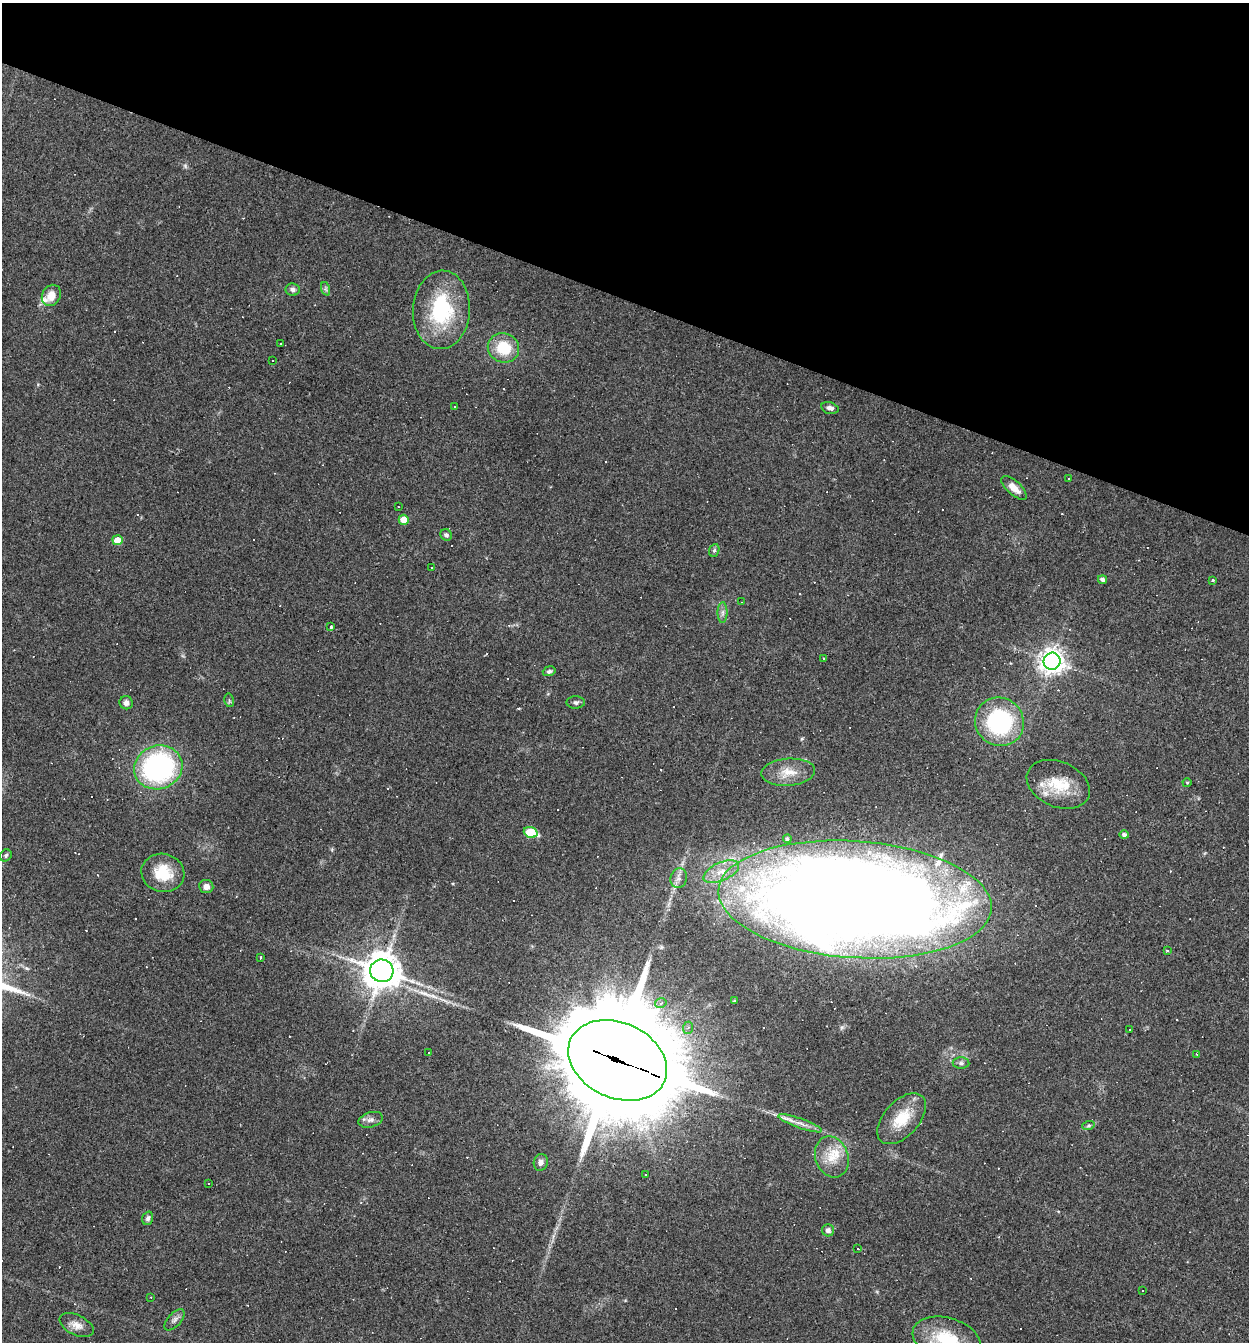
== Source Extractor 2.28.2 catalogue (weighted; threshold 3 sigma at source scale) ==
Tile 2 of 4 x 4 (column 2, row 1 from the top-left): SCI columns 1507-2753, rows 4023-5362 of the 5378 x 5362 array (HDU 1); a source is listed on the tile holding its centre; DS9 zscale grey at full resolution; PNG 1251 x 1344 px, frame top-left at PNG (2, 3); each listed source drawn as its Kron ellipse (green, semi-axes under 4 px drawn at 4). Shown black and unused: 22% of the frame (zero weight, under 3 of 4 exposures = <1% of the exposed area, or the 3 px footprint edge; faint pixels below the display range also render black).
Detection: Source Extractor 2.28.2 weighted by HDU 2 'WHT'; one run over the whole footprint, this tile lists its part. Background 0.0527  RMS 0.0047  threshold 0.0212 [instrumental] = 3 sigma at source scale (4.5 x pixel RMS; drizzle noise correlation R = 1.50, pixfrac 1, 0.05/0.05 arcsec/px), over >= 5 px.
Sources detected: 117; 1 too faint to see at this stretch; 43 cosmic-ray / hot-pixel residue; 1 long thin detection or spike segment (spike, bleed or trail) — neither listed nor drawn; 3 inside a brighter listed object's ellipse — not listed separately; the other 69 listed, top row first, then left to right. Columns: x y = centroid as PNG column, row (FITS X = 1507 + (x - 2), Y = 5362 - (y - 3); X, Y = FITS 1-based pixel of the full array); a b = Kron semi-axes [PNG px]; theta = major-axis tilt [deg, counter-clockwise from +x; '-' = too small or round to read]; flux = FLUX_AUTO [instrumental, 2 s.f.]
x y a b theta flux
293 289 7 6 - 1.5
326 289 7 4 -71 0.83
51 295 11 9 58 5.1
441 310 39 28 86 41
281 343 2 2 - 0.38
503 348 16 14 -20 15
272 361 3 3 - 1.3
454 406 3 2 - 0.37
830 408 9 5 -15 1.9
1069 478 2 2 - 0.4
1014 488 16 7 -42 4.9
398 507 3 2 - 0.3
404 520 5 5 - 7.4
446 535 6 5 - 1.1
117 540 5 5 - 6.4
714 550 6 5 - 0.77
431 568 3 3 - 2.1
1103 580 4 4 - 1.4
1213 580 3 3 - 0.84
742 602 2 2 - 0.33
723 613 10 5 90 1.6
331 627 3 3 - 1.1
824 658 3 3 - 0.39
1052 661 8 8 - 380
549 671 6 4 18 0.97
229 700 7 4 -79 0.87
576 702 9 6 1 1.4
126 703 7 6 - 2
999 722 25 24 - 52
158 767 24 21 21 89
788 772 27 13 4 8.8
1187 783 4 4 - 0.53
1058 784 33 22 -24 17
531 832 7 5 -18 23
1124 835 5 4 - 1.2
787 839 4 4 - 0.87
6 855 6 5 - 0.85
721 872 19 9 23 6.7
163 873 21 19 -13 14
679 878 10 8 74 2.3
206 887 7 6 - 2.6
855 899 137 58 -4 1300
1167 950 3 3 - 0.56
260 958 3 2 - 0.84
382 971 12 11 - 1000
734 1001 3 3 - 0.62
661 1003 6 5 - 1.3
688 1028 6 5 - 0.97
1130 1030 3 2 - 0.44
429 1052 3 3 - 2.7
1197 1054 3 2 - 0.58
618 1060 51 37 -25 11000
961 1063 8 6 -1 1.3
902 1119 30 17 48 14
371 1120 12 7 16 2.2
800 1123 23 5 -20 3.8
1088 1126 6 4 19 0.85
832 1157 21 16 -71 9.8
541 1162 8 7 - 1.9
645 1175 3 3 - 2.7
208 1183 3 2 - 0.33
148 1218 7 5 71 1.2
828 1230 6 6 - 1.9
858 1249 2 2 - 0.31
1143 1290 2 2 - 0.4
151 1297 2 2 - 0.37
175 1320 13 6 47 1.9
77 1325 18 10 -26 4.1
946 1339 35 21 -15 27
Overlapping masked pixels (flux is a lower limit): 2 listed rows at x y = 855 899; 618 1060
Isophote crosses this tile's border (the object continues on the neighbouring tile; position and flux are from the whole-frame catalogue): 1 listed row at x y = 946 1339